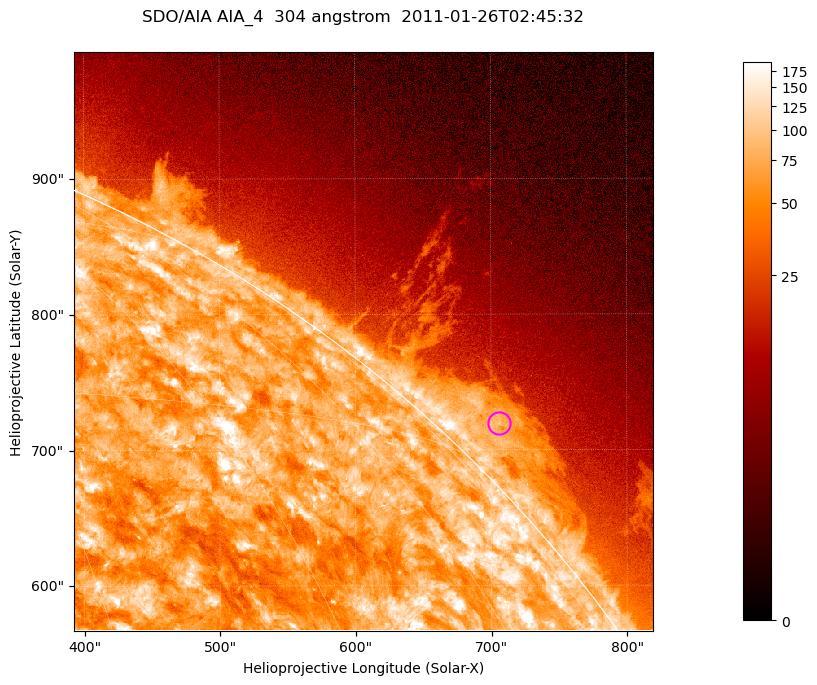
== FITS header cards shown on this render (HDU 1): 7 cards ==
TELESCOP= 'SDO/AIA '           / For AIA: SDO/AIA
INSTRUME= 'AIA_4   '           / For AIA: AIA_ATA1, AIA_ATA2, AIA_ATA3 or AIA_AT
WAVELNTH=                  304 / [angstrom] Wavelength
WAVEUNIT= 'angstrom'           / Wavelength unit: angstrom
DATE-OBS= '2011-01-26T02:45:32.125' / [ISO] Date when observation started; ISO 8
CTYPE1  = 'HPLN-TAN'           / CTYPE1; Typically HPLN
CTYPE2  = 'HPLT-TAN'           / CTYPE2; Typically HPLT

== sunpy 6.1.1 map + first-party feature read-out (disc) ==
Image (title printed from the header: SDO/AIA AIA_4  304 angstrom  2011-01-26T02:45:32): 711 x 711 px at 0.6 arcsec/px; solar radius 975 arcsec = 1624 px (partial field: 2.6% of the solar disc is inside the frame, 42% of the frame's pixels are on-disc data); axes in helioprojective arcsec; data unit not stated in the header (colour bar unlabelled)
Orientation: roll -0.132 deg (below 1 deg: not rotated)
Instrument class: DISC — disc imager (sunpy class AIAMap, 304 A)
Bright regions (active regions / flare kernels): reference = the on-disc median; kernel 7 px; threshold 5 sigma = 122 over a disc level ~73.6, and >= 1.15x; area >= 505 px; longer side >= 9 px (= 5.4 arcsec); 0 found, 0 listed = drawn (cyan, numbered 1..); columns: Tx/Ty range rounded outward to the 2 arcsec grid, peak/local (2 s.f.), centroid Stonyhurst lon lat
Off-limb structures (1.02-1.3 R_sun): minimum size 252 px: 5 found; the strongest spans PA ~310..320 deg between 1.02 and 1.06 R_sun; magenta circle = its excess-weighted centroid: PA ~315 deg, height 1.03 R_sun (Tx ~706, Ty ~720 arcsec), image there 3.5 x the reference